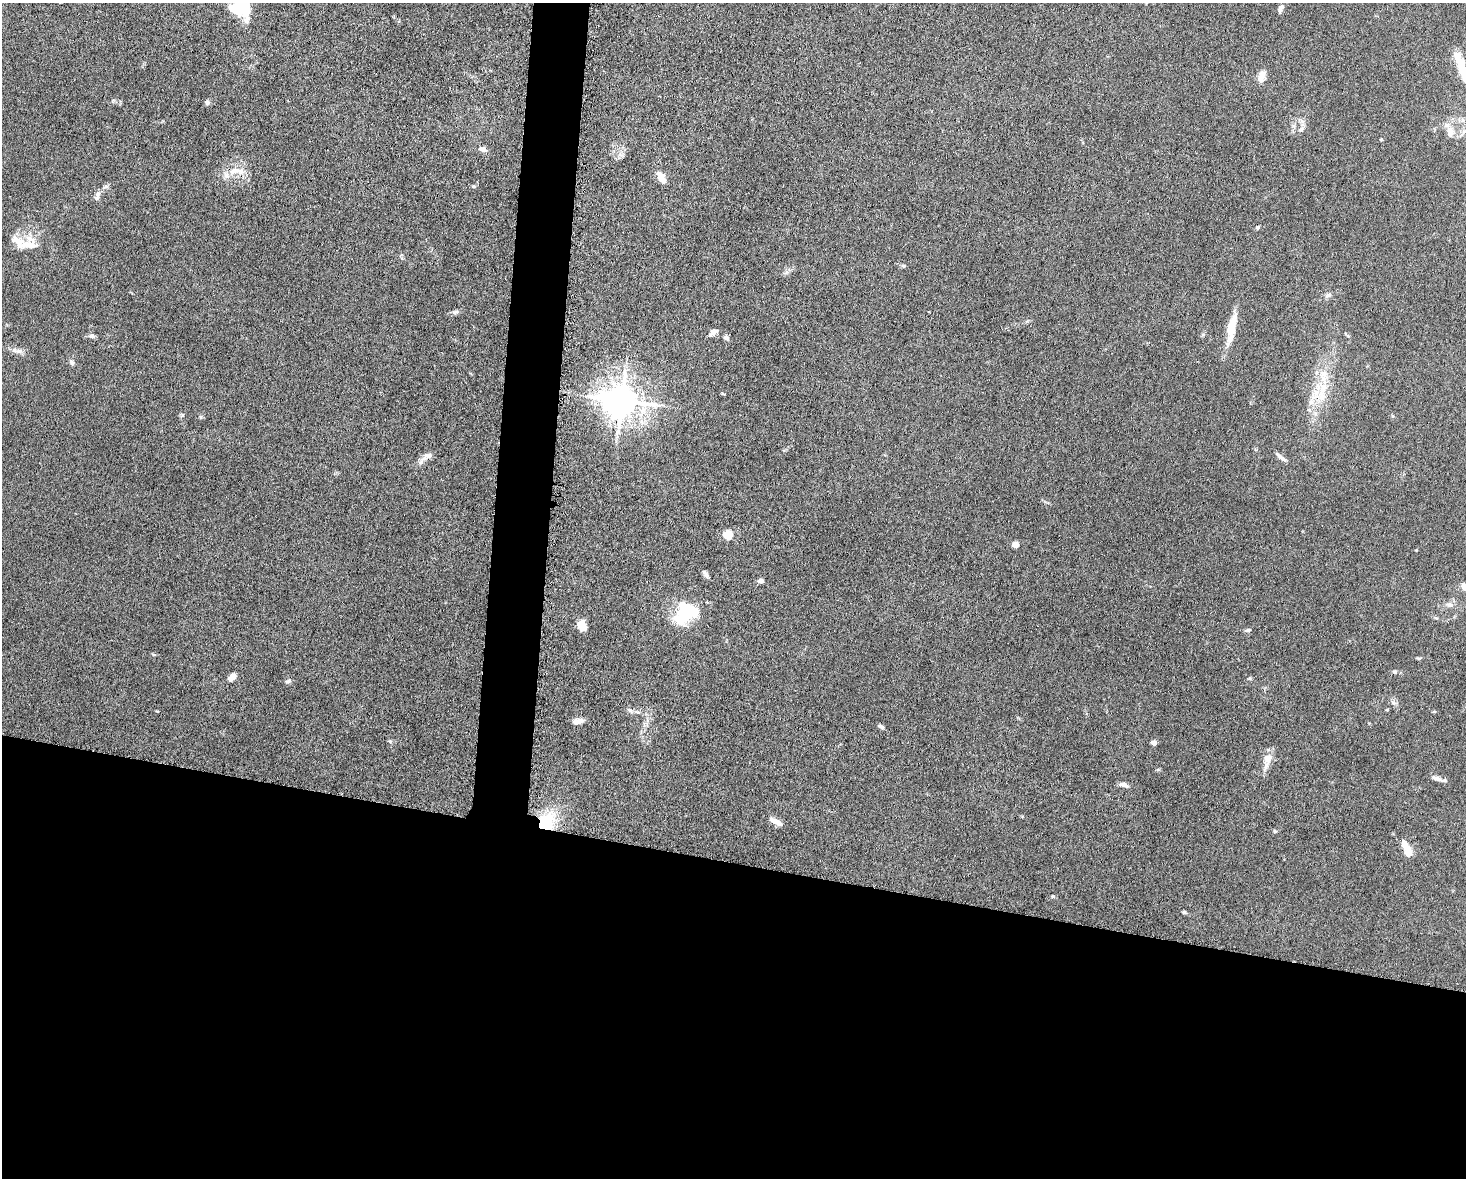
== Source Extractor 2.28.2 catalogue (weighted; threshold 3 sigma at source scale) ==
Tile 11 of 3 x 4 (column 2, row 4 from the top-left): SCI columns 1693-3156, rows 8-1183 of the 4746 x 4720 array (HDU 1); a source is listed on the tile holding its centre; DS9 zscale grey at full resolution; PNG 1468 x 1180 px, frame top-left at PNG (2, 3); no overlay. Shown black and unused: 29% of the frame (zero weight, under 5 of 10 exposures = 2% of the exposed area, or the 3 px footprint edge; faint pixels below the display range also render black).
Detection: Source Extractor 2.28.2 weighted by HDU 2 'WHT'; one run over the whole footprint, this tile lists its part. Background 0.023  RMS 0.0021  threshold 0.00866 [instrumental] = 3 sigma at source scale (4.09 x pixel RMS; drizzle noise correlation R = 1.36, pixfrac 0.8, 0.05/0.05 arcsec/px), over >= 5 px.
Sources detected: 69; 1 inside a brighter object's white glare — not listed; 7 inside a brighter listed object's ellipse — not listed separately; the other 61 listed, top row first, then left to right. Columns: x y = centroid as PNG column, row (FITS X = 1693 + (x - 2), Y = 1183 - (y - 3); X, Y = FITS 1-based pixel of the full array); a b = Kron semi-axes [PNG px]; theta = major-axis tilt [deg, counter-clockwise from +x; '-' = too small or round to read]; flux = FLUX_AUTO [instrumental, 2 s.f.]
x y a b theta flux
1281 8 14 6 66 0.77
240 9 28 14 -47 6.5
1462 69 36 9 -72 4.8
1261 76 15 7 69 1.7
207 102 6 6 - 0.55
1462 120 7 6 - 0.55
1301 129 10 6 25 0.75
1464 131 7 4 19 0.48
1450 132 17 11 84 2.1
1381 139 3 3 - 0.24
483 149 11 6 -18 0.98
236 171 25 9 -1 2.8
661 177 13 7 -61 2.2
106 186 8 5 29 0.49
473 186 5 4 - 0.24
96 198 8 7 - 0.55
1257 227 5 4 - 0.28
18 242 25 11 -39 2.4
904 266 6 3 -70 0.22
1328 295 10 6 22 0.64
455 312 11 5 18 0.55
1232 327 38 9 79 4.3
713 332 11 6 37 0.87
92 336 8 6 -11 0.5
726 338 6 5 - 0.64
19 351 10 6 -8 0.85
71 362 7 6 - 0.47
723 394 5 3 - 0.16
1321 396 27 12 88 5.1
622 401 11 9 -6 430
182 415 7 4 53 0.28
201 417 6 3 -71 0.25
428 456 17 8 29 1.3
1281 457 16 5 -38 0.93
728 535 5 5 - 10
1015 545 5 4 - 2.8
706 574 12 4 -55 0.61
761 581 7 6 - 0.55
1464 587 10 6 -74 0.83
1450 605 11 7 -14 0.95
686 613 29 22 42 10
582 626 8 6 -74 3.5
1248 630 7 5 18 0.44
1418 658 7 3 -1 0.25
1395 672 6 5 - 0.4
232 677 10 6 50 1.5
288 681 8 5 19 0.39
1393 702 7 4 -2 0.4
1387 710 5 4 - 0.18
578 721 12 6 14 1.2
881 726 8 5 -28 0.45
1154 743 4 4 - 1.6
1267 759 20 9 77 2.1
1437 778 15 6 -20 0.8
1124 785 11 5 -17 0.86
776 821 18 6 -29 1.3
546 822 25 17 52 9.7
1275 831 5 4 - 0.26
1408 851 13 9 -70 2
1053 896 5 4 - 0.26
1184 912 5 4 - 0.29
Overlapping masked pixels (flux is a lower limit): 1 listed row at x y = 546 822
Isophote crosses this tile's border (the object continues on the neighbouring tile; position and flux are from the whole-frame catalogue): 3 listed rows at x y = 240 9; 1462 69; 1464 587
Unlisted compact peaks at least as high as the median listed source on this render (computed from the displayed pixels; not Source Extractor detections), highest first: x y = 390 741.